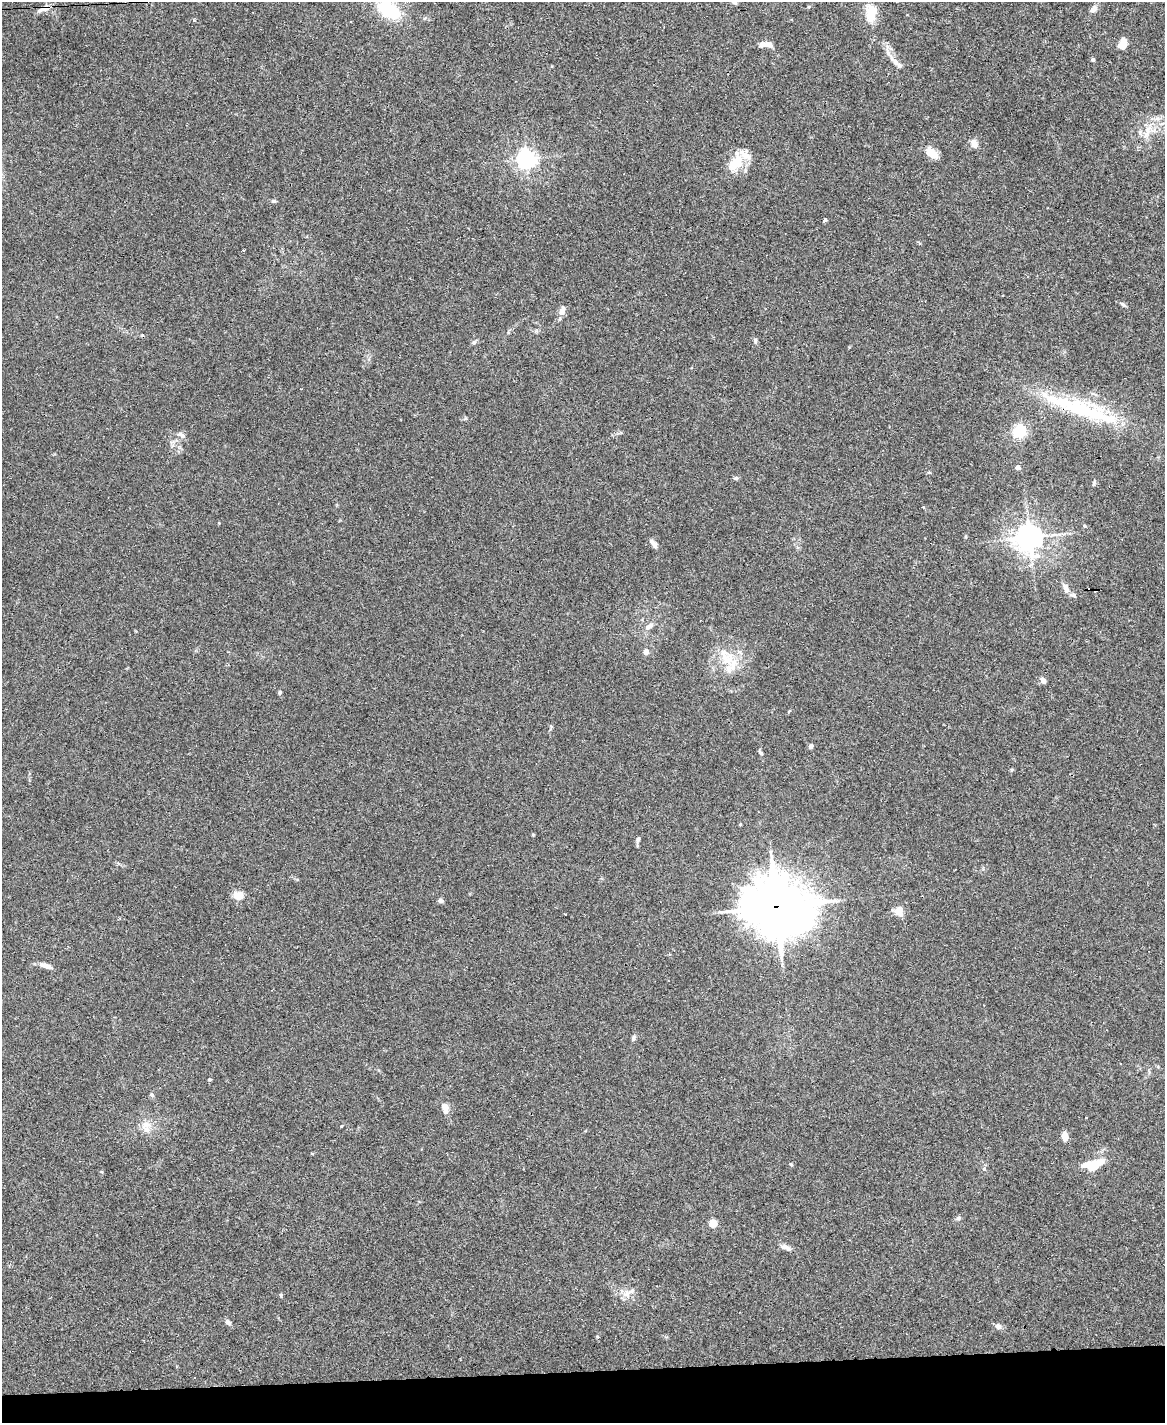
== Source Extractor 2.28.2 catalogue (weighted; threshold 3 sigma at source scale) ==
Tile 10 of 4 x 3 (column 2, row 3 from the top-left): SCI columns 1167-2329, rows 239-1659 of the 4656 x 4633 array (HDU 1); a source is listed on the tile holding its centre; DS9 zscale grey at full resolution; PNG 1167 x 1425 px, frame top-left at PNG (2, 2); no overlay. Shown black and unused: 4% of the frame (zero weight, under 3 of 4 exposures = <1% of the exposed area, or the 3 px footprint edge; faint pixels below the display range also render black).
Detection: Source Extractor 2.28.2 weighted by HDU 2 'WHT'; one run over the whole footprint, this tile lists its part. Background 0.0537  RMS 0.0046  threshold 0.0206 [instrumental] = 3 sigma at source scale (4.5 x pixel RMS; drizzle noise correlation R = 1.50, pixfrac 1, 0.05/0.05 arcsec/px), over >= 5 px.
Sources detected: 77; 2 inside a brighter object's white glare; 4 cosmic-ray / hot-pixel residue — not listed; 5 inside a brighter listed object's ellipse — not listed separately; the other 66 listed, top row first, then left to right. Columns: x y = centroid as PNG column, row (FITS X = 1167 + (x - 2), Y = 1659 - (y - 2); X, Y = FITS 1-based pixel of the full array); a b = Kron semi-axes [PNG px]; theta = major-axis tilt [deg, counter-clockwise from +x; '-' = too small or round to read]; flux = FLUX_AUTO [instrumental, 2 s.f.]
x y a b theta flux
735 2 6 5 - 1.2
44 8 15 7 20 3.2
1094 9 11 7 51 2.5
391 10 32 15 -38 23
871 13 21 14 86 8.8
194 20 5 4 - 0.39
768 44 13 7 -18 3
1123 44 12 8 75 5.5
1093 60 4 4 - 1.2
899 65 27 7 -41 4.2
1146 135 11 8 68 3.2
974 143 12 8 -65 2.6
931 153 17 9 -36 5
526 159 6 6 - 230
736 162 26 16 62 11
273 201 6 5 - 0.83
825 220 3 3 - 7.8
1123 304 10 4 -34 1.1
562 311 12 7 73 3.2
755 341 7 5 -88 0.98
474 342 6 6 - 0.89
1085 411 99 19 -19 51
1019 431 5 5 - 82
181 435 12 6 -31 1.8
1018 467 4 4 - 2.6
736 478 7 5 12 0.86
1094 482 7 4 65 0.82
1084 526 5 4 - 0.58
1029 537 8 8 - 550
653 543 14 6 -51 2
1066 588 14 7 -71 2.8
649 626 14 6 29 2.3
646 652 4 4 - 4
728 661 21 20 - 12
1043 680 7 5 -62 2.2
280 692 5 5 - 0.69
551 726 5 5 - 0.56
811 746 6 5 - 0.98
760 753 7 4 -45 0.81
1012 770 5 4 - 0.56
740 824 4 3 - 0.42
533 835 5 3 - 0.39
638 839 7 5 72 1.2
238 896 12 10 -8 4.6
440 901 6 5 - 1.4
776 906 25 22 -12 1700
899 911 10 8 -88 5.4
565 914 3 2 - 0.32
45 966 18 6 -19 2.6
634 1038 7 6 - 1.1
1120 1064 3 2 - 0.56
209 1080 4 4 - 0.52
152 1095 7 4 -28 0.72
445 1108 13 8 -81 3.9
146 1125 17 11 5 5.1
341 1126 4 3 - 0.33
1065 1136 8 6 -76 4.4
1093 1167 21 9 -20 8.1
958 1218 7 6 - 1.1
713 1223 5 5 - 14
785 1247 16 6 -24 2.3
627 1293 12 11 - 3.9
281 1295 6 4 83 0.59
228 1322 8 5 -39 1.8
998 1326 8 7 - 1.7
597 1336 4 4 - 0.47
Overlapping masked pixels (flux is a lower limit): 3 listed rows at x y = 44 8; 1085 411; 776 906
Isophote crosses this tile's border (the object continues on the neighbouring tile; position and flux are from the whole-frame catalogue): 2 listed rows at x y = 735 2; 391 10